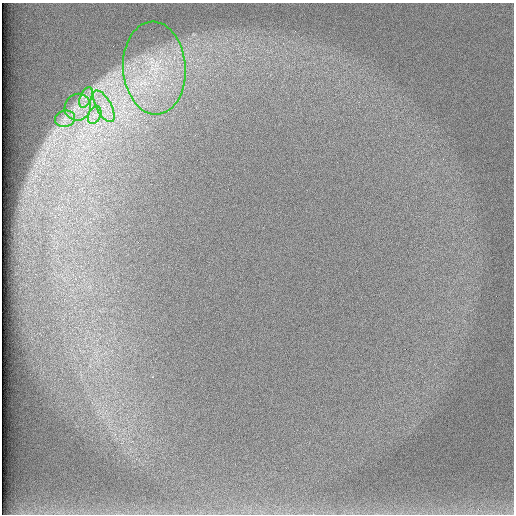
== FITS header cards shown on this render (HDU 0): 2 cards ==
NAXIS1  =                  512 /
NAXIS2  =                  512 /

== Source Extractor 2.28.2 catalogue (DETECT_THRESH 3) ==
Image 512 x 512 px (HDU 0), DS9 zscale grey, 1 PNG px = 1 image px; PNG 516 x 516 px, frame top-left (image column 1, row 512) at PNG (2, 3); each listed source drawn as its Kron ellipse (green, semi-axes under 4 px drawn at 4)
Background 98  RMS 2.8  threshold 8.46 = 3 sigma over >= 5 px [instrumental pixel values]
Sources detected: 6; all 6 listed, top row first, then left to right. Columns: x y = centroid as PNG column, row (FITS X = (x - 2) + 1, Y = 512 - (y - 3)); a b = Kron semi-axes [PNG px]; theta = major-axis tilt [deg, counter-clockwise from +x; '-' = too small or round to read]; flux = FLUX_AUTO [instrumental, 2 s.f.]
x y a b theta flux
154 68 46 31 -86 19000
86 97 11 5 64 1100
104 106 17 7 -61 2400
78 107 13 13 - 2500
95 115 9 6 67 1100
65 119 10 8 15 1300